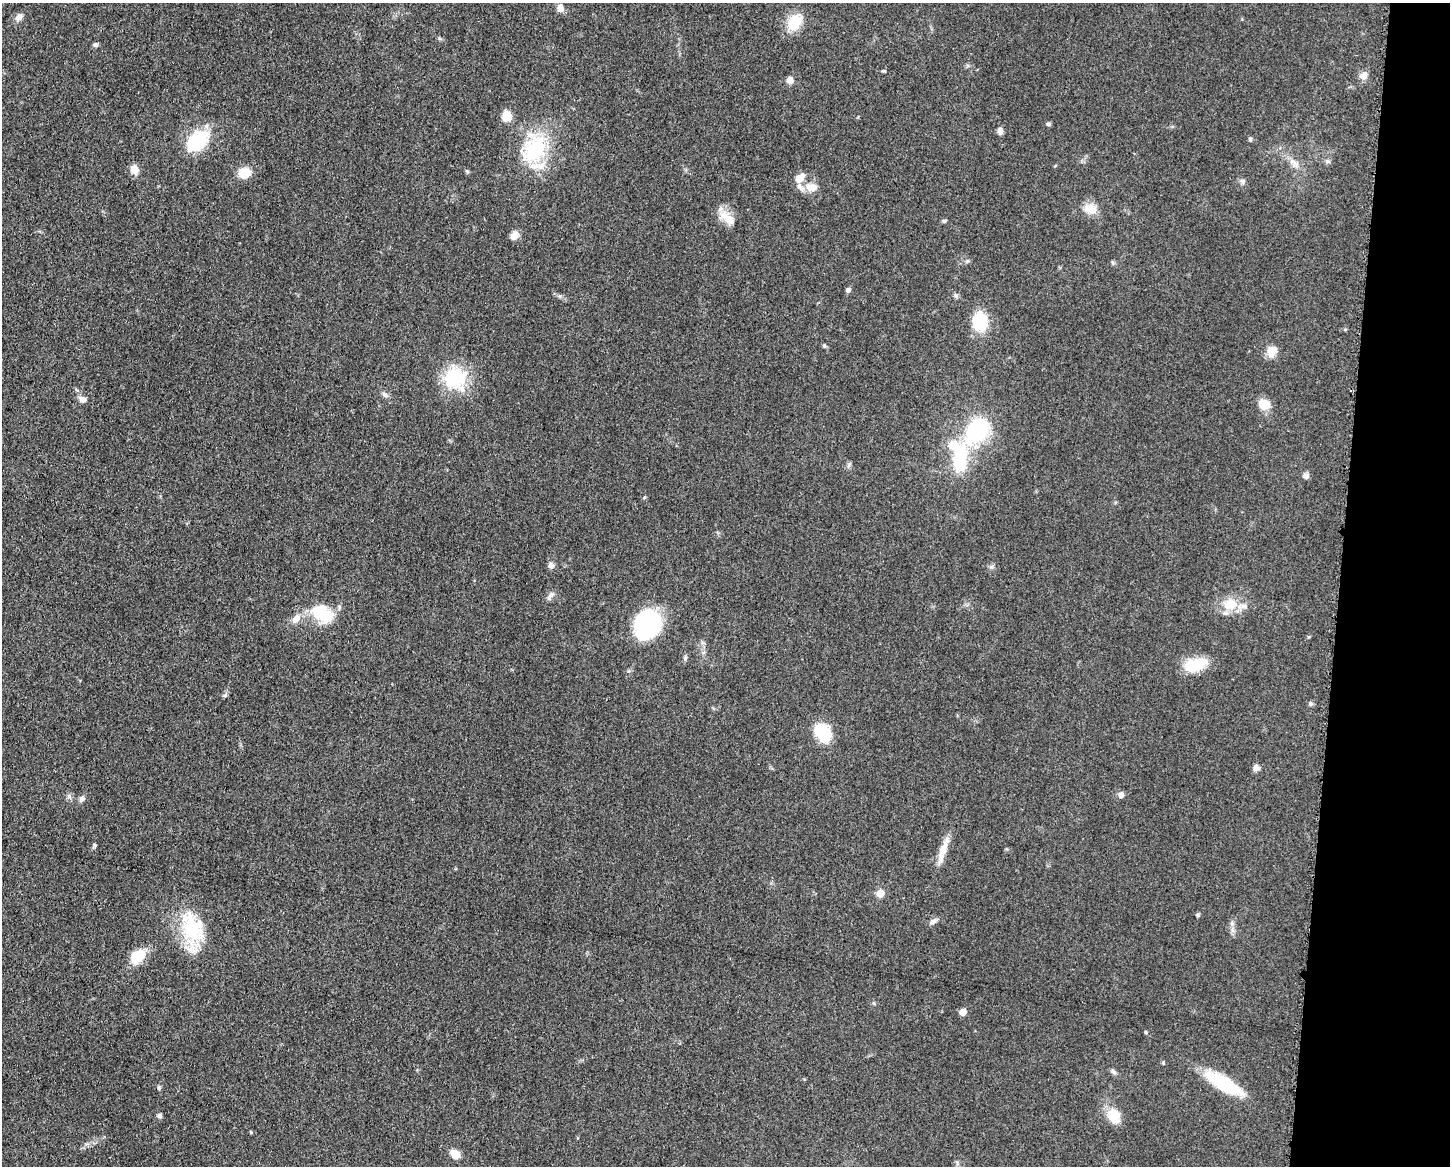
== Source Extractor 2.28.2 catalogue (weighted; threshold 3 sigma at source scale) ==
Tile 6 of 3 x 4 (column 3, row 2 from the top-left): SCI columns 3125-4572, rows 2330-3493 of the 4680 x 4657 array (HDU 1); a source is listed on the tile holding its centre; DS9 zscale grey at full resolution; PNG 1452 x 1168 px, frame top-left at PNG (2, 3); no overlay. Shown black and unused: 8% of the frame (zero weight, under 3 of 5 exposures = <1% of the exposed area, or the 3 px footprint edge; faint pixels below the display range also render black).
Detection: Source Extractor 2.28.2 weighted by HDU 2 'WHT'; one run over the whole footprint, this tile lists its part. Background 0.0608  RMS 0.0057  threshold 0.0255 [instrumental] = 3 sigma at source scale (4.5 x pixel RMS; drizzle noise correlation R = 1.50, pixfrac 1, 0.05/0.05 arcsec/px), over >= 5 px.
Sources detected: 65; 1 inside a brighter listed object's ellipse — not listed separately; the other 64 listed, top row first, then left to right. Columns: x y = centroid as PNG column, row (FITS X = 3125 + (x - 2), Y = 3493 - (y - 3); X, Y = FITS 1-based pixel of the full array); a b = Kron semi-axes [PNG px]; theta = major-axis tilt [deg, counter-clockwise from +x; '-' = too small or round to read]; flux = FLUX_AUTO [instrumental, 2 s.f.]
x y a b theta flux
560 8 9 8 - 3.5
19 17 11 7 41 2.7
794 22 23 16 62 12
95 45 5 5 - 1.6
1363 75 12 9 34 3.1
790 80 7 6 - 3.7
507 116 12 10 28 6.9
1048 124 5 5 - 0.88
1000 131 7 6 - 2.3
1250 139 6 4 84 0.8
197 141 31 20 43 27
535 149 41 26 54 41
1327 161 8 5 -16 1.3
1294 162 19 6 -36 4
134 169 11 9 -68 4.7
244 173 15 13 19 8
799 178 13 8 44 6.3
1243 181 6 6 - 1.2
811 187 17 11 -5 6.8
1091 209 15 11 -6 7.1
728 218 26 10 -37 7.8
944 221 6 5 - 0.87
515 235 10 7 49 4.7
848 290 7 5 58 1.4
980 322 15 12 -84 26
824 346 6 3 72 0.61
1272 351 11 9 54 7.7
455 377 27 24 23 31
385 395 8 6 -14 1.5
83 399 8 7 - 3.2
1264 404 13 10 -4 8.2
977 430 20 14 53 63
960 459 33 16 84 32
849 465 7 4 71 1.1
1306 476 7 7 - 2.2
551 565 9 7 -48 1.8
550 596 14 5 55 2
1230 604 19 15 15 12
322 613 31 20 -26 21
296 619 13 9 45 4.7
647 624 27 22 69 68
1195 665 25 13 14 19
225 695 6 4 19 0.84
1311 704 6 6 - 1.2
822 732 22 15 -47 20
1256 767 8 8 - 2.1
1121 795 6 6 - 2.5
82 799 9 6 55 2.1
95 845 5 5 - 0.82
943 851 40 7 72 8.3
880 893 6 6 - 8.7
1198 915 5 5 - 0.81
933 921 10 6 30 2.3
191 927 42 24 -60 34
138 956 15 11 41 16
963 1012 5 5 - 6.5
1146 1032 5 4 - 0.69
1113 1072 9 5 -45 1.4
1224 1084 40 13 -31 36
159 1087 6 4 48 0.82
159 1116 6 5 - 1.5
1114 1116 15 12 -71 12
251 1132 4 4 - 0.52
456 1154 8 6 -36 10
Unlisted compact peaks at least as high as the median listed source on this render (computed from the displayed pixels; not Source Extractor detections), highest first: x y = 991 567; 884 71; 69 796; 467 171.